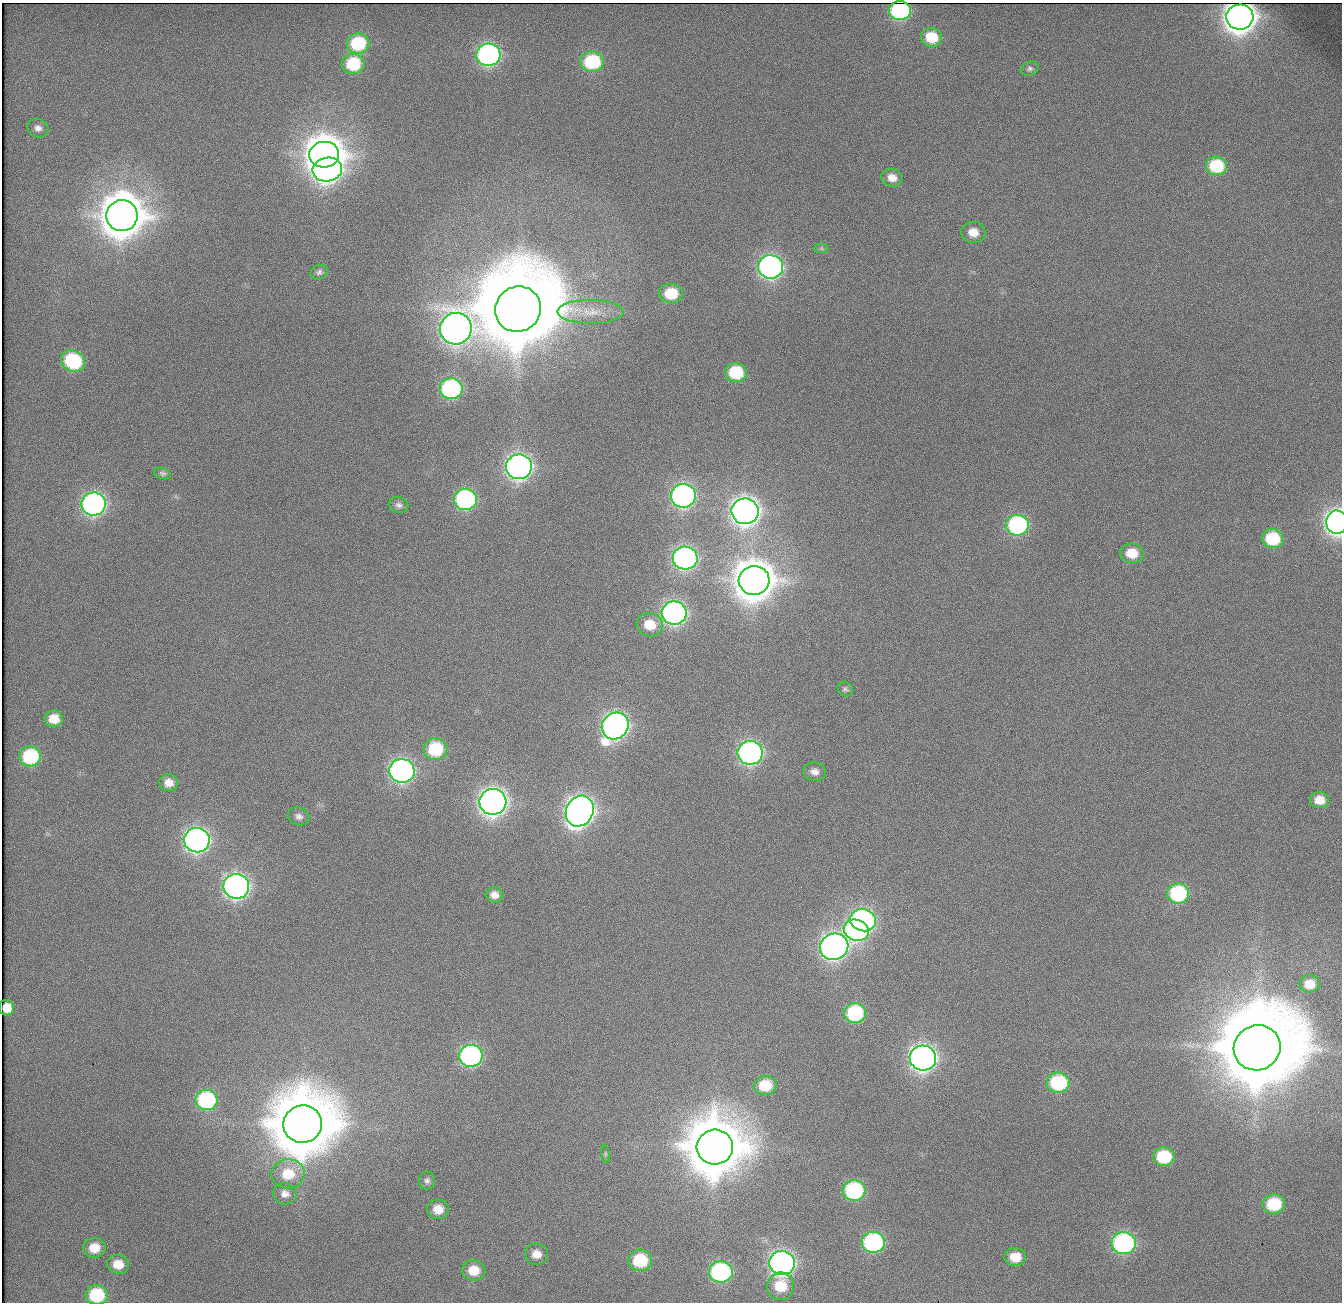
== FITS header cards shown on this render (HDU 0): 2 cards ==
NAXIS1  =                 1340          /
NAXIS2  =                 1300          /

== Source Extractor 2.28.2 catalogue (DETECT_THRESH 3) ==
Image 1340 x 1300 px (HDU 0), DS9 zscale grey, 1 PNG px = 1 image px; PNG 1344 x 1304 px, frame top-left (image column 1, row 1300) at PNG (2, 3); each listed source drawn as its Kron ellipse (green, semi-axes under 4 px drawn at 4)
Background 155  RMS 5.4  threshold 16.3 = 3 sigma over >= 5 px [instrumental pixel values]
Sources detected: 91; all 91 listed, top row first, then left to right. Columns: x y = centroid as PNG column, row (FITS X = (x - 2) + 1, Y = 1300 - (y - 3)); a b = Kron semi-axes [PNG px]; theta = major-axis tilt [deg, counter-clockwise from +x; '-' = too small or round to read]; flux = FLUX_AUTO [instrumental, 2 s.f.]
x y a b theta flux
900 11 11 9 -1 6.7e+04
1240 17 13 12 - 5.7e+05
932 37 10 9 - 1.3e+04
358 43 11 10 - 2.8e+04
488 55 12 11 - 1.3e+05
592 62 12 10 -1 3.2e+04
353 64 11 10 - 2.0e+04
1030 69 9 6 22 1.0e+03
38 128 11 9 -20 2.2e+03
324 155 15 13 4 1.0e+06
1216 166 10 9 - 2.3e+04
327 169 15 12 10 2.5e+05
892 178 11 8 -16 3.7e+03
122 216 16 15 - 1.5e+06
973 232 12 10 -7 5.6e+03
821 248 7 4 0 7.1e+02
771 267 12 11 - 1.8e+05
319 272 9 7 26 1.2e+03
671 294 12 10 -2 1.4e+04
518 309 23 22 - 6.9e+06
590 312 33 12 -1 9.5e+03
456 329 16 15 - 4.0e+05
73 361 12 10 -29 3.8e+04
736 373 11 9 -6 2.2e+04
451 389 11 10 - 7.3e+04
519 467 13 12 - 2.5e+05
162 473 9 5 -15 8.0e+02
683 496 12 12 - 1.7e+05
465 499 11 10 - 8.1e+04
94 504 12 11 - 1.6e+05
399 505 10 8 -12 1.5e+03
745 511 13 13 - 3.8e+05
1337 522 12 10 -87 2.4e+05
1017 525 11 10 - 6.7e+04
1273 538 11 9 -11 2.2e+04
1132 553 12 10 -8 8.0e+03
685 558 12 11 - 1.6e+05
754 580 15 14 - 1.2e+06
674 613 12 11 - 1.9e+05
650 625 13 11 -15 8.1e+03
845 689 8 7 - 9.5e+02
54 719 9 8 - 6.1e+03
615 726 14 12 46 2.3e+05
435 749 12 11 - 2.4e+04
750 753 12 12 - 1.6e+05
30 756 11 10 - 3.2e+04
402 771 12 12 - 1.7e+05
814 772 11 9 -7 2.6e+03
169 783 9 8 - 3.5e+03
1319 800 9 8 - 5.4e+03
493 802 13 13 - 3.6e+05
580 811 16 13 60 3.9e+05
299 816 11 8 -18 1.9e+03
197 840 12 12 - 2.2e+05
236 886 13 12 - 2.4e+05
1178 893 11 10 - 4.1e+04
495 895 9 7 -18 2.7e+03
863 920 13 11 -15 1.3e+05
856 930 13 10 -20 1.0e+05
834 947 14 13 - 2.7e+05
1309 984 10 8 0 5.4e+03
7 1008 7 7 - 5.0e+03
855 1013 11 10 - 3.5e+04
1257 1048 24 22 28 6.6e+06
471 1056 12 11 - 1.0e+05
923 1058 13 12 - 2.9e+05
1058 1083 11 10 - 3.5e+04
765 1085 11 9 2 1.3e+04
206 1100 11 10 - 5.2e+04
303 1124 19 18 - 4.0e+06
715 1147 18 17 - 3.0e+06
605 1154 8 4 -81 7.5e+02
1164 1157 10 9 - 2.2e+04
288 1174 17 14 2 1.1e+04
427 1181 9 8 - 1.4e+03
854 1190 11 10 - 5.5e+04
285 1194 12 10 -14 2.6e+03
1274 1204 11 9 5 2.2e+04
438 1209 11 10 - 5.5e+03
873 1242 11 10 - 7.1e+04
1124 1243 12 11 - 9.8e+04
94 1248 11 10 - 7.0e+03
536 1254 11 10 - 4.2e+03
1015 1257 11 9 -6 6.9e+03
640 1260 12 11 - 2.2e+04
782 1263 13 12 - 2.2e+05
118 1264 11 9 -12 6.3e+03
474 1270 11 10 - 8.1e+03
721 1272 12 10 3 7.8e+04
781 1286 14 13 - 1.1e+04
97 1295 11 10 - 2.5e+04
At the frame edge (FLAGS 8, measured only in part): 3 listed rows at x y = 1337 522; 7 1008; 97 1295